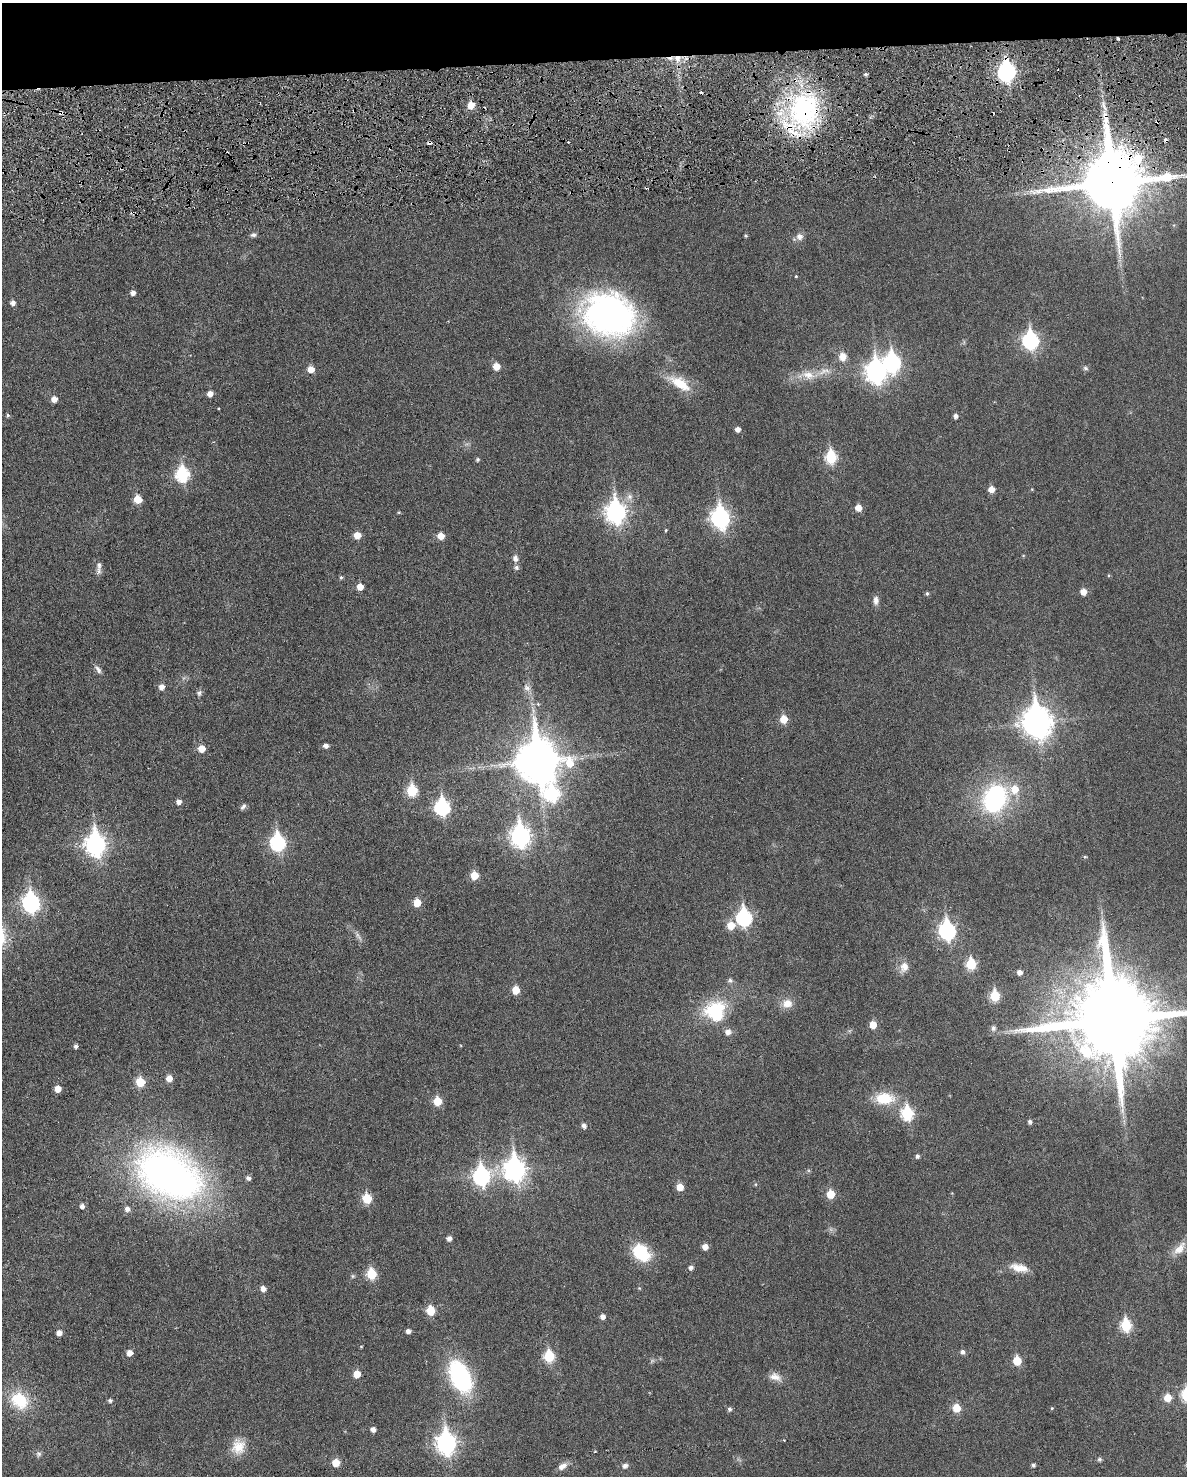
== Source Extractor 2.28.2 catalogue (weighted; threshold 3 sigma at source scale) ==
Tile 3 of 4 x 3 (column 3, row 1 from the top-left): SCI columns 2399-3583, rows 3109-4582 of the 4786 x 4824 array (HDU 1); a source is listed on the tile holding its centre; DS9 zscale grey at full resolution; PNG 1189 x 1478 px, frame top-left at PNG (2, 3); no overlay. Shown black and unused: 4% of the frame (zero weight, under 3 of 6 exposures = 1% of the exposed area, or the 3 px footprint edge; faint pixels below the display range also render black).
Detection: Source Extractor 2.28.2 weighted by HDU 2 'WHT'; one run over the whole footprint, this tile lists its part. Background 0.0355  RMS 0.0047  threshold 0.019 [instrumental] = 3 sigma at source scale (4.09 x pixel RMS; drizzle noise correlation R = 1.36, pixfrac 0.8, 0.05/0.05 arcsec/px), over >= 5 px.
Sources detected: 156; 2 too faint to see at this stretch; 5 cosmic-ray / hot-pixel residue — not listed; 4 inside a brighter listed object's ellipse — not listed separately; the other 145 listed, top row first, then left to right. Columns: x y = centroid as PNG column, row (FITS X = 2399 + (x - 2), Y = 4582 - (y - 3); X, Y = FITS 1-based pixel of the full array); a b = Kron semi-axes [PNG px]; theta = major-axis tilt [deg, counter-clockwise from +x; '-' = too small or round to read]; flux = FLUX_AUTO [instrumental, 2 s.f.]
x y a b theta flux
1118 39 4 3 - 0.44
677 59 11 9 -60 4.6
1006 71 10 7 79 130
866 74 4 4 - 0.83
471 105 6 6 - 6.2
804 110 52 40 82 74
61 113 7 5 -7 1.9
1112 182 20 19 - 3800
1174 225 5 3 - 0.48
253 235 8 5 3 1.1
746 236 4 3 - 0.56
800 236 10 10 - 2.5
796 276 4 3 - 0.39
133 293 5 5 - 2
13 302 5 5 - 1.7
608 315 54 42 -19 130
1031 340 9 7 -83 95
842 357 11 9 -85 4.3
892 362 10 8 -83 96
496 366 6 5 - 5.7
1085 368 8 6 -33 0.92
311 369 6 5 - 4.9
876 372 10 8 -84 210
808 375 25 12 -10 7.2
680 383 33 13 -32 11
210 394 6 5 - 2.7
54 399 6 5 - 3.1
8 415 5 4 - 0.74
956 416 5 4 - 1.5
738 429 5 5 - 2
831 457 7 6 - 33
478 459 5 4 - 0.73
182 474 8 7 - 49
991 489 5 5 - 4.2
1032 489 5 4 - 0.35
629 497 11 8 76 2.6
137 499 6 5 - 8.4
858 508 6 5 - 4.8
399 512 4 4 - 0.43
616 512 10 8 -85 200
720 518 10 8 -81 160
666 530 5 3 - 0.46
357 535 6 6 - 5.4
441 536 6 5 - 4.7
515 558 10 8 -83 1.9
99 565 12 7 89 2.2
341 577 5 4 - 0.73
360 587 5 5 - 4.4
1083 592 6 5 - 3.9
927 593 5 4 - 0.68
876 600 12 7 88 2.1
98 669 13 6 -54 1.7
161 687 6 6 - 2.4
527 688 12 9 -51 2.6
199 693 8 7 - 1.1
538 704 5 4 - 0.56
784 719 6 6 - 7.8
1037 722 12 10 -81 570
326 745 5 5 - 1.7
202 749 6 6 - 5.2
538 761 15 14 - 1500
412 790 7 6 - 27
552 794 10 9 - 53
995 799 26 20 67 63
179 802 5 5 - 1.9
243 807 9 5 50 1.1
442 807 8 7 - 73
520 836 10 8 -83 190
278 842 8 7 - 75
96 844 10 8 -84 210
1085 857 5 4 - 0.55
474 875 6 6 - 7.7
31 903 9 7 -80 120
417 903 6 6 - 7.1
744 918 9 7 -86 78
731 925 7 7 - 6.5
947 930 9 7 -81 110
971 964 6 6 - 25
904 967 16 11 64 4.2
1019 972 5 5 - 2.1
730 980 7 7 - 1.1
516 990 6 5 - 8.3
995 996 6 5 - 20
787 1003 13 11 8 4.5
715 1011 25 24 - 26
1113 1020 24 23 - 8300
873 1025 5 5 - 6.9
993 1028 7 6 - 1.5
76 1046 5 4 - 1.2
169 1078 6 6 - 3.8
140 1082 6 5 - 14
58 1089 5 5 - 4.9
884 1098 25 15 -1 13
438 1101 6 6 - 11
907 1113 8 6 -83 39
1030 1122 5 4 - 1.1
584 1125 6 5 - 1.6
917 1156 5 5 - 1.1
515 1169 10 9 - 250
170 1175 70 46 -30 210
481 1176 9 8 - 110
248 1178 5 5 - 1.4
680 1187 6 6 - 5.7
831 1194 6 6 - 9.2
367 1198 6 6 - 16
82 1206 5 5 - 1.6
127 1209 6 6 - 2
449 1238 5 5 - 1.9
705 1247 5 5 - 3.2
1180 1248 23 11 47 5.5
642 1253 22 15 -44 18
691 1267 6 5 - 1.5
1019 1268 24 10 -12 5.8
371 1274 6 6 - 20
353 1276 6 5 - 0.66
263 1289 6 5 - 2.4
430 1310 6 5 - 13
602 1316 5 5 - 2.2
1126 1325 7 6 - 32
408 1331 5 4 - 1.7
59 1333 5 5 - 2.7
361 1347 5 3 - 0.34
962 1352 5 5 - 1.4
129 1353 5 5 - 3.1
549 1356 7 6 - 25
1017 1361 6 5 - 11
357 1374 6 5 - 6.2
460 1376 31 17 -66 54
775 1377 17 10 -20 3.7
1186 1395 7 6 - 29
1168 1398 6 6 - 7.6
20 1400 21 17 -42 18
110 1400 5 4 - 1
957 1408 6 6 - 8.9
1052 1408 4 4 - 0.4
729 1409 5 5 - 1.1
373 1429 5 5 - 1.9
446 1443 10 8 -84 210
238 1446 19 16 81 7.6
38 1454 8 7 - 1.2
1099 1459 6 6 - 0.8
336 1463 6 5 - 7.7
625 1465 6 6 - 1.8
1033 1465 5 4 - 0.99
562 1466 13 8 32 2.6
Overlapping masked pixels (flux is a lower limit): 5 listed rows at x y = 677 59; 1006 71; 804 110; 61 113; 1112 182
Isophote crosses this tile's border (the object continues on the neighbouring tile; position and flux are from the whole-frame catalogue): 2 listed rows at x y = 1113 1020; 1186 1395